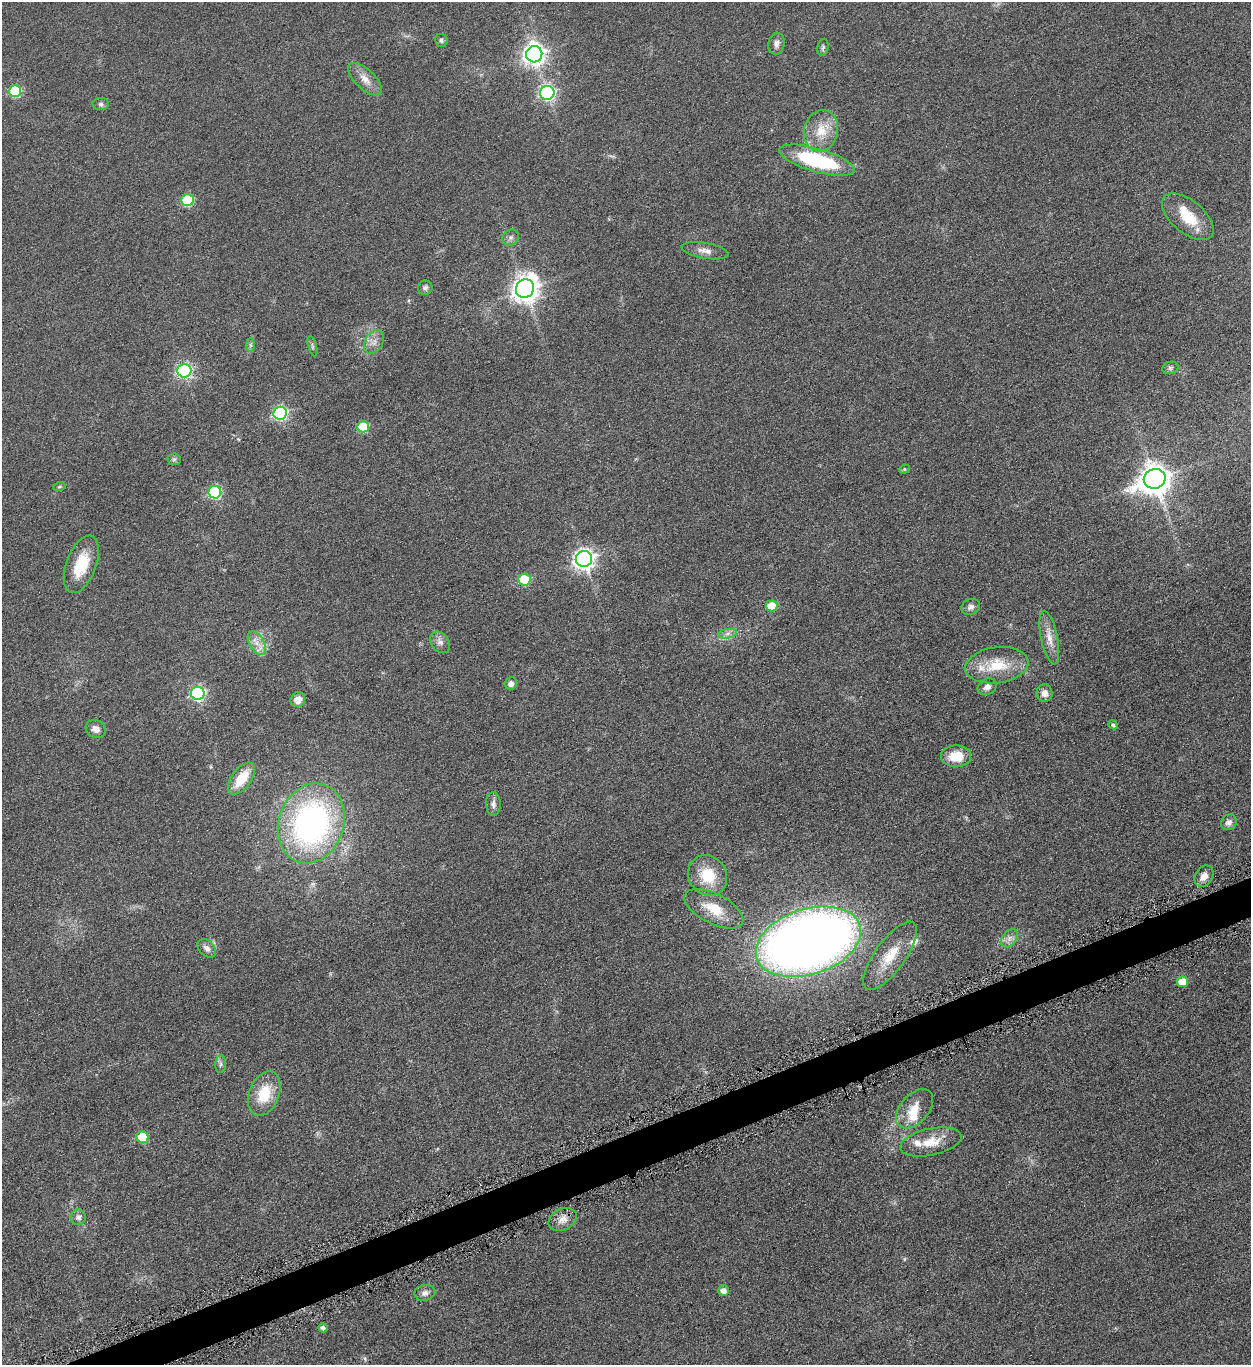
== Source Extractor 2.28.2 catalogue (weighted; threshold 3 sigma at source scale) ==
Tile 7 of 4 x 4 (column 3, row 2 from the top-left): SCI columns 2662-3910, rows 2733-4095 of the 5451 x 5466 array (HDU 1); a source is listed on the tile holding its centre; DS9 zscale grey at full resolution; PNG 1253 x 1367 px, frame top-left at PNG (2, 2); each listed source drawn as its Kron ellipse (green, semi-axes under 4 px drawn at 4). Shown black and unused: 3% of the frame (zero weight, under 4 of 8 exposures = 1% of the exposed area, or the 3 px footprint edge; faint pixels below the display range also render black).
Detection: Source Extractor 2.28.2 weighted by HDU 2 'WHT'; one run over the whole footprint, this tile lists its part. Background 0.0847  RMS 0.0079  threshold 0.0324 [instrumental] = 3 sigma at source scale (4.09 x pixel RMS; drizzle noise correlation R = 1.36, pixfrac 0.8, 0.05/0.05 arcsec/px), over >= 5 px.
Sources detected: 73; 5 inside a brighter listed object's ellipse — not listed separately; the other 68 listed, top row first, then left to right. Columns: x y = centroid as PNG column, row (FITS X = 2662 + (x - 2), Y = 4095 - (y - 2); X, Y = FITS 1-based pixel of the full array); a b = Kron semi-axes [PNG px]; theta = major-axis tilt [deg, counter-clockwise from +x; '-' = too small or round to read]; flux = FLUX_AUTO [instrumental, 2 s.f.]
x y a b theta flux
441 40 6 6 - 1.7
776 44 11 8 79 3.6
823 47 8 5 79 1.5
534 54 8 8 - 470
365 79 21 9 -43 7.7
15 91 6 6 - 50
547 93 7 7 - 170
101 104 8 6 -1 1.8
821 131 21 17 76 16
817 160 39 11 -16 66
187 200 6 6 - 52
1188 217 30 16 -40 21
511 237 8 7 - 2.6
705 251 23 8 -9 5.5
425 288 7 7 - 2
525 289 9 8 - 760
374 342 12 8 58 4.9
251 345 7 4 -90 1.3
312 346 10 3 -75 1.2
1170 368 8 6 15 1.7
184 371 7 7 - 150
280 413 7 6 - 140
363 427 6 5 - 38
174 459 6 6 - 1.6
904 469 5 4 - 1.2
1155 479 11 9 22 1100
59 487 6 4 19 0.97
215 492 6 6 - 87
584 559 8 8 - 380
81 564 30 15 70 23
524 580 6 6 - 43
772 606 6 5 - 19
971 607 10 7 26 2.9
728 634 9 4 9 2.5
1049 638 27 8 -78 8.7
440 642 12 9 -52 3.8
257 643 13 7 -59 6
997 665 32 18 8 24
511 684 6 6 - 3.4
987 687 10 8 30 3.5
198 693 7 6 - 130
1045 693 9 8 - 5
298 700 8 7 - 7.6
1113 725 4 4 - 1.6
96 729 10 9 - 4.5
956 756 15 11 0 17
241 778 18 9 53 19
493 804 12 7 -87 3.4
1229 822 8 7 - 3.7
311 823 41 32 70 210
708 875 21 18 -52 24
1204 876 11 8 56 5.9
714 909 32 15 -27 19
1009 938 10 7 52 3.8
808 942 54 32 18 820
207 948 11 7 -44 4
890 956 40 15 54 21
1183 982 5 5 - 15
221 1064 9 5 88 1.9
264 1094 23 15 69 22
915 1109 23 14 49 13
142 1137 6 6 - 22
931 1142 31 13 12 16
78 1217 8 7 - 2.8
563 1220 15 10 28 6.4
724 1291 5 5 - 4.4
425 1293 10 8 10 3.5
323 1328 5 4 - 2.1